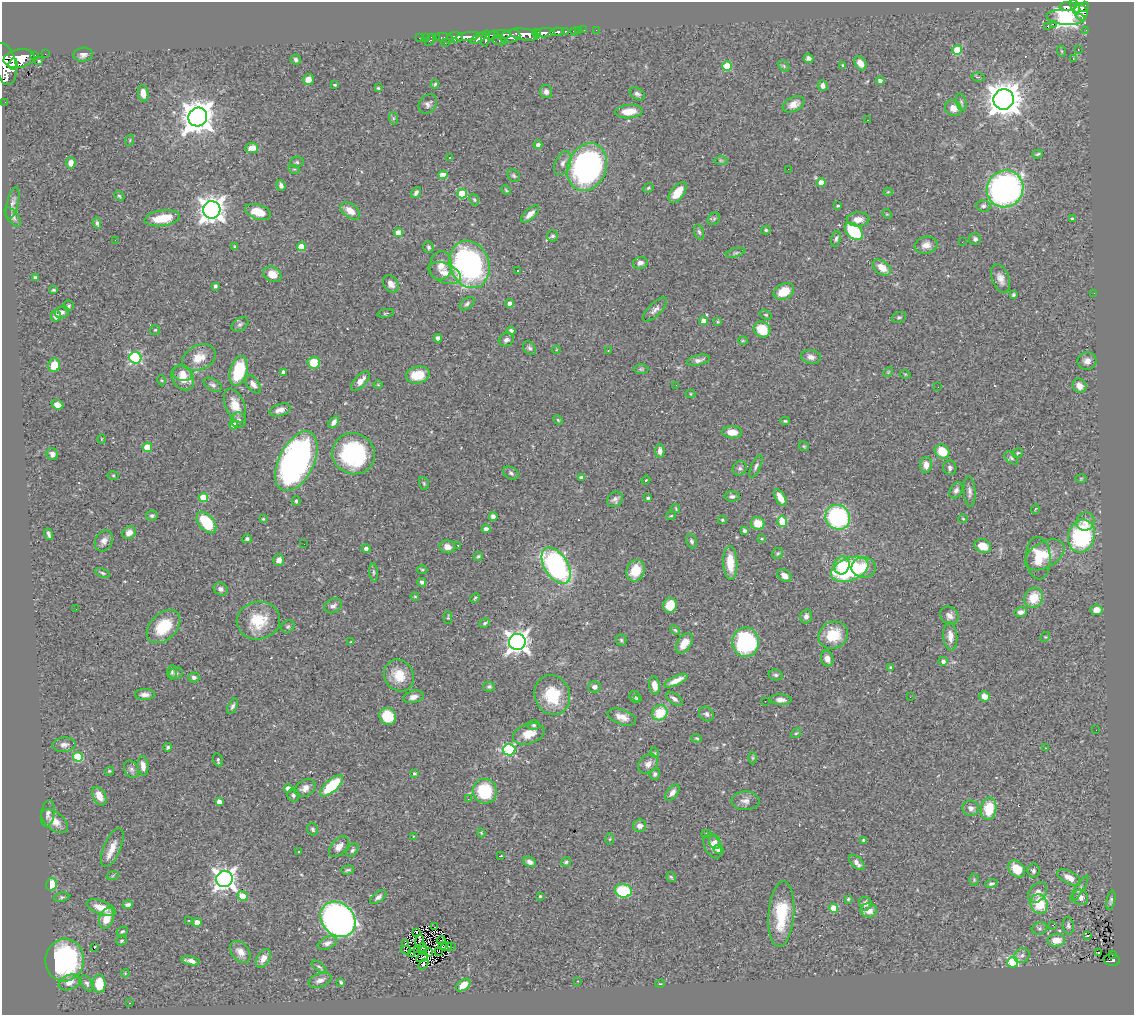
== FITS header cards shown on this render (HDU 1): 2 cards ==
NAXIS1  =                 1132
NAXIS2  =                 1013

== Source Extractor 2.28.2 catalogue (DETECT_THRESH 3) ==
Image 1132 x 1013 px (HDU 1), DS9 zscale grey, 1 PNG px = 1 image px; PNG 1136 x 1017 px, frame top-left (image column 1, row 1013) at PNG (2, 2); each listed source drawn as its Kron ellipse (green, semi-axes under 4 px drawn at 4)
Background 0.61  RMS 0.03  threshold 0.0904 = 3 sigma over >= 5 px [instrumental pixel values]
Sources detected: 441; all 441 listed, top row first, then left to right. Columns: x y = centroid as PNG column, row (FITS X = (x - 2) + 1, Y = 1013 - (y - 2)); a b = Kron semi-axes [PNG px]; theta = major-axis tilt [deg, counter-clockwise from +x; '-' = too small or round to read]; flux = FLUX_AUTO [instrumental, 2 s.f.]
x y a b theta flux
1068 6 8 3 0 120
1075 7 8 3 -72 200
1084 7 5 4 - 300
1081 12 9 6 -70 430
1066 17 19 7 -5 910
1053 24 2 2 - 1200
1048 26 3 3 - 25
578 30 3 2 - 13
584 30 2 2 - 5.3
596 30 2 2 - 5.3
1086 30 2 2 - 5.5
565 31 3 3 - 55
574 31 4 3 - 42
557 32 7 3 7 140
537 33 5 3 - 270
545 33 10 4 3 690
502 34 8 3 -5 200
524 34 15 5 -9 1300
493 35 6 4 19 210
510 36 10 6 13 650
436 37 3 2 - 13
455 37 8 5 -1 670
468 37 12 4 8 690
419 38 2 2 - 6.3
425 38 2 2 - 8.6
444 38 9 4 -12 45
479 38 9 4 28 310
486 38 8 4 79 290
430 40 7 3 62 52
499 40 7 4 -19 140
445 43 4 2 - 7.8
1078 49 2 2 - 1
957 50 5 4 - 82
1061 51 6 3 -70 2.3
45 54 2 2 - 6.6
34 55 3 3 - 58
83 55 10 7 8 8.8
19 58 15 9 11 2200
809 58 5 4 - 5.5
1073 59 3 3 - 2.1
296 60 5 5 - 4.9
39 61 3 3 - 3
860 63 7 5 -59 13
5 64 21 11 -76 2400
13 64 6 4 83 580
843 65 4 3 - 1.9
727 66 5 5 - 79
784 66 6 4 -48 3.7
978 77 6 4 -9 4.6
308 79 5 5 - 16
880 80 4 3 - 8.1
435 84 4 3 - 3.2
335 85 3 3 - 2.4
823 86 5 5 - 8.6
378 88 3 3 - 2.4
546 92 6 6 - 9
143 93 8 5 -80 18
637 94 8 5 -32 6.1
1004 99 10 10 - 3800
5 102 2 2 - 5.4
961 102 9 5 -75 4.6
428 104 10 8 51 8
794 104 11 7 25 17
953 108 8 7 - 17
629 111 14 6 6 28
198 117 9 9 - 3800
393 118 6 4 -72 3.2
868 120 3 2 - 2.2
130 140 6 3 72 1.9
538 145 4 4 - 6.9
252 148 6 5 - 18
1038 154 5 4 - 3.1
449 157 3 2 - 3
721 160 6 4 -1 3.2
297 162 7 5 11 4
71 163 6 5 - 12
563 163 13 7 65 9.6
587 167 24 19 68 530
294 169 5 3 - 2.1
788 169 3 2 - 1.5
443 175 4 4 - 48
514 176 7 5 -45 3.8
821 182 4 4 - 25
281 185 6 4 -70 7
648 188 6 4 41 3
1005 189 19 18 - 620
506 190 6 3 -46 2.1
678 192 12 6 52 35
888 192 4 4 - 1.9
416 193 6 4 56 6.2
462 194 5 4 - 76
119 196 5 4 - 3.1
474 200 6 4 -68 3.1
13 203 16 5 76 8.4
838 206 3 2 - 2
983 206 7 5 -3 5.8
212 210 9 8 - 2100
350 211 11 7 -37 23
258 212 13 7 -18 42
530 214 11 5 43 12
887 214 5 4 - 2
13 217 11 5 -52 6.2
162 218 18 7 8 53
714 219 7 5 45 4
858 219 11 7 3 19
1072 219 4 3 - 2.9
97 223 6 4 -80 4.3
766 230 5 4 - 2.7
854 231 10 6 -42 130
699 232 8 4 -73 4.1
399 233 4 4 - 43
552 236 6 5 - 3.6
836 239 8 4 77 4.5
975 239 6 6 - 5.5
115 240 2 2 - 4.5
962 242 2 2 - 1.1
926 245 11 8 11 15
235 246 4 3 - 3
301 247 4 4 - 52
428 247 6 5 - 4
736 253 10 4 13 4.3
640 263 7 6 - 7.2
470 264 24 19 -70 500
441 266 14 11 83 18
882 267 10 6 -37 23
517 271 3 2 - 2.9
445 273 17 9 -22 22
272 274 9 7 -27 30
36 278 4 3 - 5.5
1001 278 15 8 -69 15
391 284 9 7 -52 12
215 286 4 3 - 4.8
54 290 4 3 - 2.5
784 292 10 7 28 38
1094 293 2 2 - 5.6
1013 295 4 3 - 3
509 303 4 4 - 12
467 304 8 5 39 5.1
69 306 5 5 - 3.6
655 310 16 6 44 9.8
62 312 7 6 - 6.7
386 313 8 3 9 2.5
766 315 7 4 -29 2.7
56 316 5 5 - 11
899 317 7 5 18 3.8
703 321 4 4 - 16
718 322 3 3 - 1.9
240 324 9 6 32 5.6
155 330 5 5 - 2.7
762 330 9 7 -39 57
511 331 4 4 - 4.5
438 338 4 4 - 6.9
506 340 8 6 27 7
743 341 5 3 - 1.7
529 348 7 6 - 4.9
556 350 4 3 - 1.8
608 350 2 2 - 1.8
811 357 10 7 -10 9.8
135 358 6 6 - 250
199 358 17 12 24 33
698 360 12 5 13 8.3
1087 361 9 8 - 11
314 363 6 6 - 47
54 365 7 6 - 33
641 369 7 5 -1 3.6
239 371 15 8 76 100
283 372 4 3 - 7.9
888 372 5 4 - 2.3
183 373 10 7 -18 16
905 374 5 3 - 1.9
418 375 12 8 10 42
183 378 13 10 -55 27
161 380 5 3 - 1.9
360 381 12 6 46 15
253 384 10 6 -54 10
213 385 10 6 -31 6.3
378 385 5 3 - 1.8
676 385 2 2 - 0.99
1079 386 7 6 - 16
938 387 2 2 - 1
690 394 5 4 - 2.5
57 405 6 4 -22 16
235 405 18 9 -67 32
280 410 11 6 16 12
238 420 8 7 - 8
558 420 5 3 - 2.1
785 421 5 4 - 2.4
334 422 7 4 53 8.6
234 425 4 4 - 17
732 432 10 6 -3 23
101 439 4 3 - 1.5
804 446 5 4 - 2.5
147 447 5 4 - 70
660 451 7 4 -89 9.4
942 451 8 6 -36 47
1018 453 5 4 - 2.5
52 454 6 5 - 7.5
353 454 21 20 - 230
1011 458 8 5 -45 4.2
296 461 32 17 64 690
926 465 8 6 88 14
756 466 12 4 66 5.8
740 468 7 6 - 5.6
950 468 7 6 - 5.9
511 473 8 6 -27 5.5
113 475 6 4 -1 2.4
581 478 4 3 - 7.5
1081 478 5 3 - 2.1
646 480 4 3 - 1.9
424 483 6 5 - 3
956 490 9 6 59 6.8
970 491 15 6 -87 8.9
732 496 7 5 -2 5.9
203 497 4 4 - 69
648 498 3 3 - 4.1
780 498 9 5 -61 22
615 499 9 7 39 6.9
296 501 4 3 - 3
676 508 5 3 - 2
1035 509 5 3 - 1.6
152 516 6 5 - 3.7
671 516 5 4 - 2.2
493 517 4 4 - 8.9
838 517 13 12 - 230
263 519 3 3 - 1.8
963 519 4 4 - 2.1
722 520 4 4 - 2.8
782 521 5 5 - 82
1085 521 9 9 - 14
206 522 12 7 -50 100
758 523 7 6 - 32
486 529 4 4 - 8.9
744 531 4 3 - 4.6
129 533 7 6 - 13
49 534 6 3 -74 5
1081 536 16 13 73 210
247 539 5 4 - 5.1
762 539 4 3 - 2.5
104 541 11 8 62 11
691 541 7 5 -66 3.8
304 544 2 2 - 1.5
458 545 3 2 - 4.1
983 546 8 7 - 27
447 547 8 6 -14 14
366 549 4 4 - 7.6
778 553 6 5 - 3.2
1045 555 21 13 30 37
478 556 5 4 - 2.6
1038 558 21 12 -86 48
279 560 5 5 - 11
730 563 17 7 -87 42
842 565 9 7 76 44
556 566 20 11 -57 450
864 568 12 10 3 44
850 569 19 11 21 210
422 570 5 3 - 2.2
635 571 11 8 64 39
373 572 9 4 -86 4.3
102 573 8 4 -25 3.6
784 576 7 5 -34 12
422 582 4 4 - 6.5
221 589 7 6 - 7.7
415 596 4 3 - 2.8
475 598 5 4 - 2.5
1034 598 10 9 - 45
670 605 7 6 - 50
333 606 9 7 28 8.1
76 609 2 2 - 1.1
1097 610 6 5 - 16
1021 612 6 4 11 8
806 616 7 5 74 8.7
949 616 10 8 -41 11
448 617 6 3 -88 2.3
258 621 22 19 9 65
485 623 5 3 - 2.9
164 627 20 13 44 73
288 627 7 5 37 3.4
675 630 5 4 - 2.8
833 635 15 13 28 62
950 636 14 7 -85 17
1045 637 5 4 - 2.4
621 640 5 5 - 3.1
351 642 4 2 - 1.5
517 642 8 8 - 1400
746 642 14 13 - 230
684 643 11 7 56 25
827 659 8 6 -72 11
943 661 5 4 - 7.6
891 667 3 2 - 2.1
172 672 7 4 -90 3.3
176 673 7 6 - 4.7
399 675 16 14 -55 42
776 675 7 5 -15 4.4
194 677 5 5 - 6.6
676 681 12 4 26 18
654 685 9 5 -79 20
489 687 6 5 - 4.3
594 687 6 5 - 7.2
145 695 10 5 0 11
552 695 20 17 -68 80
984 696 5 5 - 20
413 697 10 6 14 10
634 697 5 5 - 3.4
910 697 2 2 - 3.3
637 698 4 3 - 3.1
674 699 9 5 -36 7.7
781 700 11 5 -3 9.8
765 701 2 2 - 1.6
233 706 8 4 64 5.4
660 713 8 7 - 57
706 714 8 7 - 6.8
388 716 9 8 - 56
622 717 15 7 -19 17
534 725 6 5 - 3.6
1096 730 3 2 - 1.7
796 733 5 4 - 2.6
529 734 16 10 18 28
697 738 5 4 - 2.6
64 745 12 7 7 8.7
168 747 4 3 - 3.1
1046 748 3 3 - 2.7
509 750 6 5 - 240
655 753 5 3 - 1.7
78 757 5 4 - 97
753 758 6 4 90 2.6
218 760 7 4 -72 3.8
648 764 11 8 43 12
143 766 10 5 -84 15
131 769 9 7 -57 6.9
109 771 5 4 - 2.2
414 773 4 3 - 2.6
655 774 6 5 - 5.1
332 786 14 6 42 110
288 788 4 4 - 16
305 788 11 8 30 13
485 791 12 12 - 110
672 793 9 5 52 10
293 795 6 6 - 5.3
99 796 10 6 -63 20
468 799 3 2 - 2.4
745 801 14 9 -1 12
219 802 4 4 - 17
971 808 8 7 - 9.1
989 809 11 7 81 62
48 814 13 7 80 9
55 821 15 9 -38 20
640 826 6 6 - 13
313 829 6 5 - 4.4
481 833 4 3 - 1.9
706 834 5 4 - 3.6
413 836 4 3 - 1.4
610 839 6 4 88 2.3
864 840 3 3 - 3.9
715 842 7 5 -74 7.3
713 846 13 8 -64 18
339 847 12 7 49 15
112 848 21 8 67 24
718 849 5 4 - 6.8
352 850 7 5 56 4.7
299 852 3 3 - 2
501 856 3 2 - 1.6
530 862 6 5 - 8.1
566 862 5 4 - 3.7
857 863 9 5 -44 12
1017 869 10 7 -45 35
348 870 6 3 15 3.6
1033 871 7 6 - 5.8
113 875 6 4 21 2.8
671 877 5 4 - 2.8
1069 878 13 6 -27 18
224 879 8 8 - 1300
974 880 6 5 - 2.5
991 883 6 4 12 4.9
51 884 6 5 - 43
1079 889 15 4 57 6.2
623 891 8 6 -13 110
1037 893 11 8 51 13
243 896 5 4 - 40
540 896 3 3 - 1.9
62 897 8 4 9 3.3
378 897 9 5 37 7.4
1080 897 8 7 - 10
848 899 4 3 - 3.3
1111 900 10 4 80 4.3
865 904 7 6 - 9.6
1039 904 10 8 -64 62
128 905 5 4 - 7.3
101 907 15 6 -19 28
834 908 4 4 - 60
869 910 8 7 - 17
781 914 33 13 86 95
107 918 11 7 69 33
338 919 19 16 -44 930
189 921 3 2 - 3.1
197 922 4 4 - 21
1052 925 2 2 - 2.5
1068 926 9 5 -83 5.3
435 927 2 2 - 4.1
1039 928 8 6 18 5.3
122 931 6 4 24 2.6
416 932 3 2 - 1.7
1087 936 3 2 - 2
441 940 4 2 - 3.7
1056 940 9 6 3 24
122 941 5 4 - 3.7
420 941 7 2 87 3.3
327 943 10 6 23 8.6
405 943 3 2 - 1.8
442 945 4 2 - 1.7
446 946 5 3 - 1.8
451 946 2 2 - 6.4
422 947 5 3 - 1.8
94 948 3 2 - 22
406 950 5 2 - 3.6
418 950 3 2 - 1.4
422 951 3 2 - 0.57
438 951 3 2 - 0.83
240 952 12 8 -49 16
411 953 3 2 - 1.7
429 953 4 2 - 1
1098 953 3 2 - 2.5
1022 955 8 7 - 6.4
1113 955 3 2 - 16
422 957 6 2 28 4.8
263 958 10 6 60 15
65 960 21 19 81 340
1112 960 8 5 -6 120
191 961 9 4 -11 9.1
1013 962 5 5 - 220
423 964 6 3 51 4.1
319 967 9 4 -36 3.6
125 973 4 3 - 1.7
320 980 12 6 21 12
578 981 3 2 - 8.9
69 982 11 7 22 17
341 982 4 3 - 3.7
87 983 9 5 -61 5.3
99 984 9 6 -90 48
660 984 5 3 - 1.4
463 985 8 5 36 18
130 1003 2 2 - 1.2
At the frame edge (FLAGS 8, measured only in part): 1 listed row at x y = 5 64